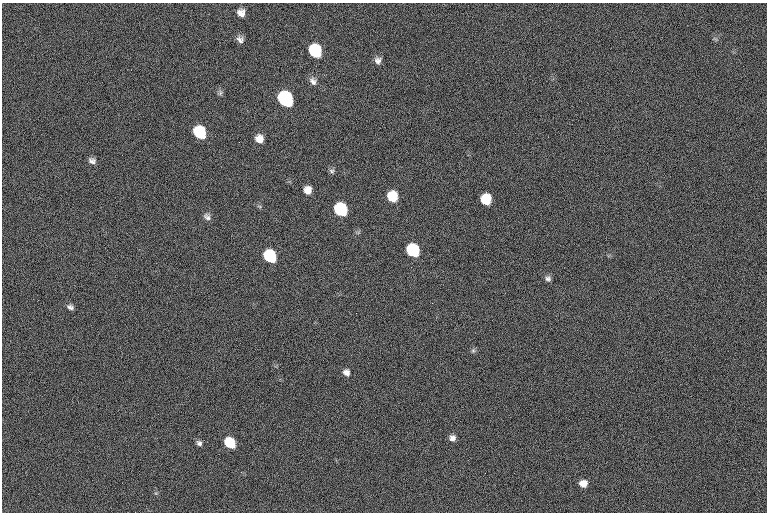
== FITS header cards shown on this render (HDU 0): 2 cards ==
NAXIS1  =                 765  / length of data axis 1
NAXIS2  =                 510  / length of data axis 2

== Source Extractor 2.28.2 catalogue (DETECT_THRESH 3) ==
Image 765 x 510 px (HDU 0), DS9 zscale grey, 1 PNG px = 1 image px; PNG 769 x 514 px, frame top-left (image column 1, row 510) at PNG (2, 3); no overlay
Background 35.9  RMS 13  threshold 40.1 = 3 sigma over >= 5 px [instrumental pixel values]
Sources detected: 26; all 26 listed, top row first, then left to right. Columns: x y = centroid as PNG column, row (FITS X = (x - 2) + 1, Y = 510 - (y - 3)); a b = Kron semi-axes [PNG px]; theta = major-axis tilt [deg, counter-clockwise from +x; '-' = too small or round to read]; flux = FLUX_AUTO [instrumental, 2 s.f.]
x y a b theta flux
241 13 9 8 - 6200
240 40 10 7 -42 4100
315 51 10 9 - 57000
378 60 9 9 - 4400
313 81 12 9 -52 4800
220 93 8 6 77 2100
285 99 10 9 - 160000
200 132 10 8 -55 57000
259 139 9 8 - 7900
92 161 9 7 -30 3700
332 171 8 6 -15 2000
308 190 7 7 - 7300
392 196 9 8 - 26000
486 199 8 8 - 27000
341 209 9 8 - 85000
207 217 10 8 -51 3500
413 250 9 8 - 80000
270 256 9 8 - 76000
548 279 7 7 - 2800
70 307 8 6 -18 3000
473 351 6 5 - 1700
346 372 8 7 - 4500
452 438 7 7 - 4300
199 443 7 6 - 2700
230 443 8 7 - 46000
583 484 7 6 - 8800